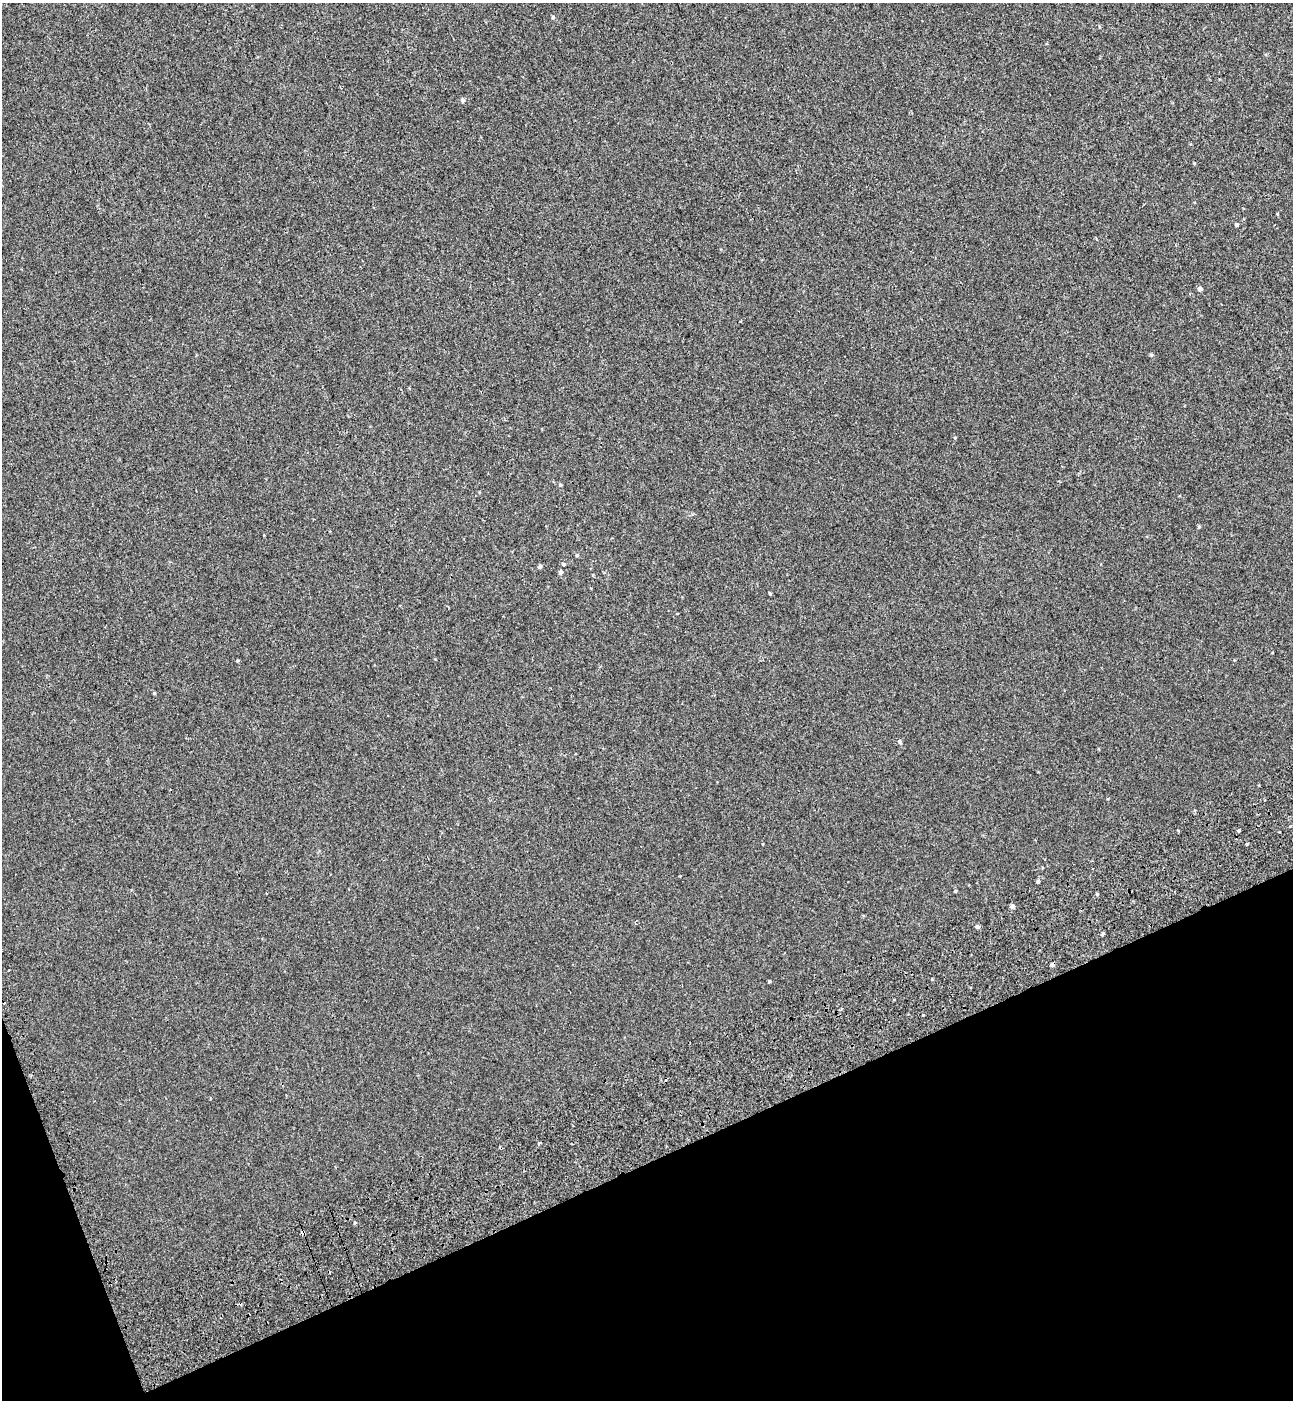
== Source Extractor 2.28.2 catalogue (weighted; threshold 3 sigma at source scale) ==
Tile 14 of 4 x 4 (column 2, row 4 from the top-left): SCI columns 1524-2814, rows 101-1498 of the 5576 x 5797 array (HDU 1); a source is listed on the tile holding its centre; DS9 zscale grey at full resolution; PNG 1295 x 1402 px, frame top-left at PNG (2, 3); no overlay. Shown black and unused: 19% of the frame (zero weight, under 2 of 3 exposures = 6% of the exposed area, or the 3 px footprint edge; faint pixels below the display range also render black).
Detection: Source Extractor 2.28.2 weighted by HDU 2 'WHT'; one run over the whole footprint, this tile lists its part. Background 5.37e-04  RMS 0.0065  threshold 0.0291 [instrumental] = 3 sigma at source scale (4.5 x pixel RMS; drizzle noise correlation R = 1.50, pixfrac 1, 0.0396/0.0396 arcsec/px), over >= 5 px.
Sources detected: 26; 1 cosmic-ray / hot-pixel residue — not listed; the other 25 listed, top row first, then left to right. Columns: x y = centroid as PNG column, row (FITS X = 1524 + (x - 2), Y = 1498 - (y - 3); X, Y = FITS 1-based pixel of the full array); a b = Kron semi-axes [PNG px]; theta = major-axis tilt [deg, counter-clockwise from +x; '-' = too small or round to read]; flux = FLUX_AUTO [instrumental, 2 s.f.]
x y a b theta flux
553 17 4 4 - 0.71
462 100 5 5 - 1.2
1236 224 4 4 - 0.83
1200 289 6 5 - 1.3
1151 355 5 4 - 0.71
560 485 5 4 - 0.66
1199 526 4 4 - 0.7
577 555 4 4 - 0.65
564 564 4 3 - 0.72
540 566 5 4 - 0.97
560 572 5 4 - 1.1
770 593 3 3 - 0.6
154 693 4 3 - 0.55
899 741 3 3 - 3.6
1239 830 4 3 - 4.2
1179 831 3 3 - 1.1
1038 881 5 3 - 0.75
955 891 4 4 - 0.56
1097 894 4 4 - 0.7
1012 906 5 4 - 2.2
977 927 5 4 - 1.3
1102 934 4 4 - 0.77
1052 964 4 4 - 1.5
769 981 3 3 - 0.67
303 1233 4 3 - 9.2
Overlapping masked pixels (flux is a lower limit): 2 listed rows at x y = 1052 964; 303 1233
Unlisted compact peaks at least as high as the median listed source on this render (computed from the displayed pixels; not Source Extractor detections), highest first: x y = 955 438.